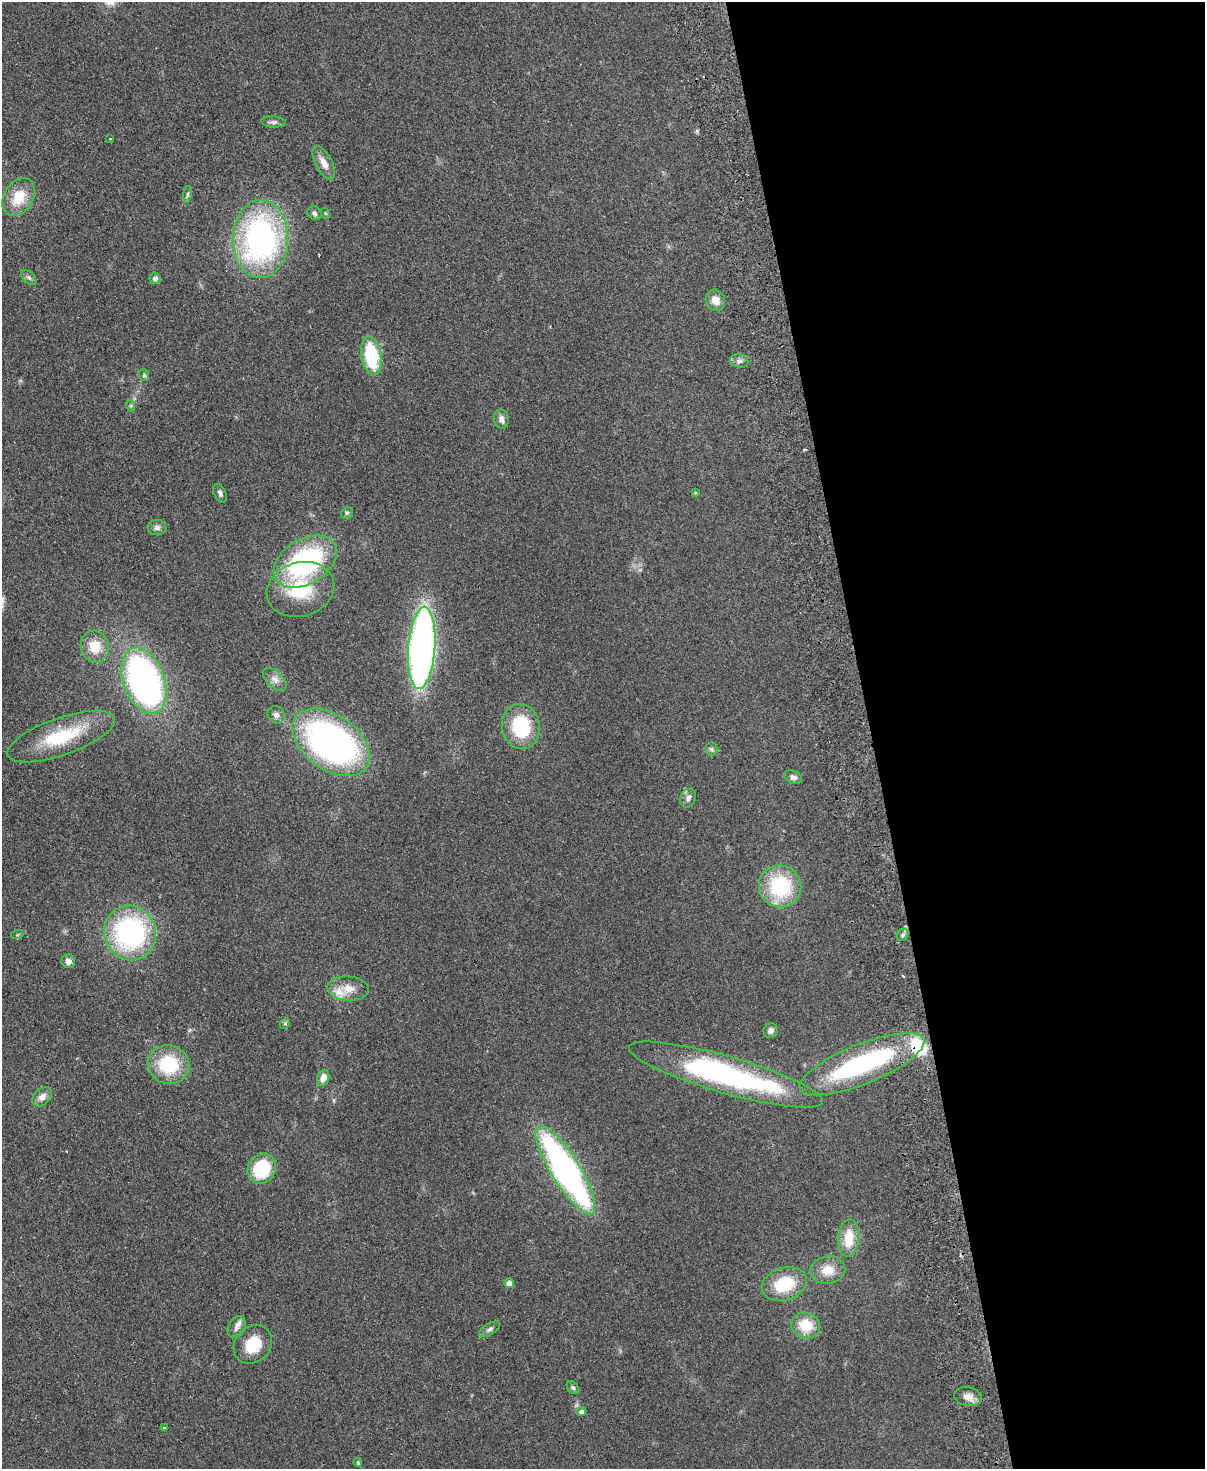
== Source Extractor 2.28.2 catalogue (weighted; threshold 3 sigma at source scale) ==
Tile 8 of 4 x 3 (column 4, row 2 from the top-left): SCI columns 3667-4869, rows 1619-3085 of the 4925 x 4814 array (HDU 1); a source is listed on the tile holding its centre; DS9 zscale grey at full resolution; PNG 1207 x 1471 px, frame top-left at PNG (2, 2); each listed source drawn as its Kron ellipse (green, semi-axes under 4 px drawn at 4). Shown black and unused: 28% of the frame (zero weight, under 2 of 3 exposures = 3% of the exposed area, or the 3 px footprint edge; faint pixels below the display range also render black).
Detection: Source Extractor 2.28.2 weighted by HDU 2 'WHT'; one run over the whole footprint, this tile lists its part. Background 0.112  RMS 0.0085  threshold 0.038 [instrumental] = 3 sigma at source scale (4.5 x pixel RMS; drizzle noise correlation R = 1.50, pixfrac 1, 0.05/0.05 arcsec/px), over >= 5 px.
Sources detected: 66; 1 inside a brighter object's white glare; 1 cosmic-ray / hot-pixel residue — neither listed nor drawn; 3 inside a brighter listed object's ellipse — not listed separately; the other 61 listed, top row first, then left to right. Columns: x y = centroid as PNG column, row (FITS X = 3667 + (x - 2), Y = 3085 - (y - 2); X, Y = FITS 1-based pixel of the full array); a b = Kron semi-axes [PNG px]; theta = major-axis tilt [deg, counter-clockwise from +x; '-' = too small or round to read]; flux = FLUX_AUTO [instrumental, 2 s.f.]
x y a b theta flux
273 122 12 5 -3 2.6
110 139 3 3 - 1.1
324 163 18 8 -62 7.7
187 194 8 4 81 1.4
19 197 20 14 58 21
314 213 7 6 - 2.1
325 213 5 3 - 0.76
261 239 39 27 89 220
29 277 9 5 -44 2.1
155 278 6 5 - 2.9
715 300 11 9 -62 8
371 356 20 10 -80 52
739 361 9 6 -16 3.1
144 375 6 5 - 1.5
131 406 6 4 -71 1.1
501 419 9 7 -82 3.9
220 493 10 6 -62 2.3
695 493 4 3 - 1.1
347 513 6 5 - 1.4
157 527 9 7 2 3.1
305 562 34 22 32 130
300 589 34 27 17 44
95 647 16 13 -77 16
422 648 41 13 86 370
275 679 14 8 -43 4.7
144 681 35 20 -70 300
276 715 9 8 - 3.1
521 727 23 19 -79 48
61 736 56 18 19 49
331 742 43 27 -36 260
711 749 6 6 - 1.7
793 777 9 6 -23 3
688 798 10 7 69 3.6
780 886 21 21 - 59
130 933 27 26 - 140
17 935 6 4 19 0.94
903 935 7 5 45 1.9
68 961 7 6 - 4.2
348 989 21 12 -5 12
285 1023 6 4 47 1.1
771 1030 7 7 - 3
862 1064 67 20 22 140
168 1065 21 19 -16 45
726 1074 100 18 -16 190
323 1078 8 6 70 7.2
42 1097 11 7 45 5.7
262 1169 15 13 58 49
565 1170 51 14 -58 300
849 1238 19 10 86 20
828 1270 17 13 8 13
509 1283 5 4 - 7.3
784 1284 23 16 17 34
806 1325 15 12 -23 21
236 1327 11 8 63 4.1
490 1329 11 5 31 2.7
253 1344 21 17 45 23
573 1388 7 5 -49 1.6
968 1397 14 9 -10 6.2
581 1412 5 4 - 3.6
164 1428 4 4 - 0.98
358 1463 4 4 - 1.3
Unlisted compact peaks at least as high as the median listed source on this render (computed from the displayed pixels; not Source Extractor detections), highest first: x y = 697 131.